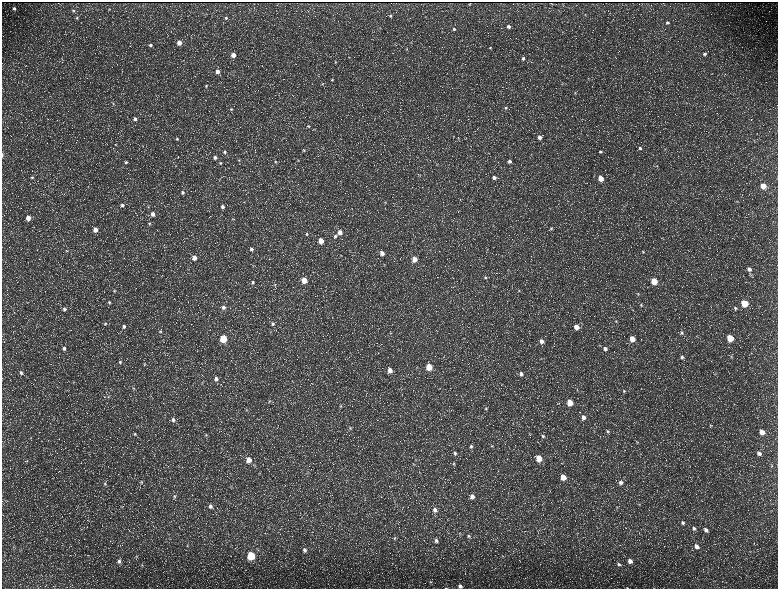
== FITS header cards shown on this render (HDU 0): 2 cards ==
NAXIS1  =                 1552 / length of data axis 1
NAXIS2  =                 1173 / length of data axis 2

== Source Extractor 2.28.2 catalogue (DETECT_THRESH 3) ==
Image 1552 x 1173 px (HDU 0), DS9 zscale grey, zoomed out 1/2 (1 PNG px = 2 x 2 image px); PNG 780 x 591 px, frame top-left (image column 1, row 1173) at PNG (2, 2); no overlay
Background 239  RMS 11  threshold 33.4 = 3 sigma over >= 5 px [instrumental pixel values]
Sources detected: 213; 38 cannot appear on this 1/2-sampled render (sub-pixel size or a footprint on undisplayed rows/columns) and are not listed; the other 175 listed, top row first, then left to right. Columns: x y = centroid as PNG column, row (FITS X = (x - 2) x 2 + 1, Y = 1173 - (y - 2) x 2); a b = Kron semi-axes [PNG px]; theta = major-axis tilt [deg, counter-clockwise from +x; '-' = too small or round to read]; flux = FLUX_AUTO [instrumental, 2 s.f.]
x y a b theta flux
470 4 2 2 - 760
14 8 4 4 - 4400
109 9 3 2 - 1100
73 11 4 3 - 2400
585 14 4 2 - 1200
390 16 4 3 - 2900
77 18 4 3 - 2700
226 18 4 4 - 3400
667 22 4 3 - 3500
508 26 3 3 - 5800
454 29 3 3 - 2900
411 42 3 2 - 1000
179 43 4 4 - 22000
150 45 4 4 - 4300
490 48 3 3 - 1700
407 49 4 2 - 1400
705 54 5 4 - 4700
233 55 4 3 - 21000
523 58 3 3 - 4100
335 62 4 3 - 2200
217 72 4 4 - 15000
588 79 3 3 - 1400
332 80 4 3 - 2100
322 84 3 2 - 1000
562 84 3 2 - 1200
206 86 4 3 - 2300
575 92 4 3 - 1700
113 103 5 3 - 2200
506 108 4 4 - 3000
231 109 4 4 - 3100
135 119 4 4 - 6100
308 126 4 4 - 2500
540 137 4 3 - 9800
177 139 5 4 - 3200
458 139 3 3 - 1300
640 148 5 4 - 4400
304 150 4 4 - 2500
600 151 4 3 - 3000
225 152 5 4 - 4800
2 155 5 2 - 2200
215 157 5 4 - 5800
239 160 4 3 - 1600
298 160 3 3 - 1200
509 161 4 4 - 5700
126 162 4 4 - 2700
275 162 4 3 - 2300
221 163 4 4 - 2800
657 166 3 2 - 1200
32 177 4 3 - 2700
494 177 4 4 - 8200
600 178 4 3 - 31000
763 186 4 4 - 36000
183 192 4 4 - 4600
385 202 4 3 - 1500
122 205 4 4 - 4400
148 206 4 3 - 1700
222 207 5 4 - 6300
153 214 4 4 - 12000
28 218 4 4 - 20000
233 219 4 2 - 1700
149 223 4 4 - 2600
551 228 3 3 - 2500
95 230 4 4 - 17000
340 232 4 4 - 19000
307 234 5 4 - 3400
335 236 5 4 - 4900
321 241 4 4 - 31000
251 249 5 4 - 6600
67 251 4 3 - 1800
643 252 4 3 - 2000
382 253 4 4 - 15000
341 255 3 2 - 1300
194 258 4 4 - 15000
414 259 4 4 - 28000
384 264 4 2 - 1500
253 266 4 3 - 1500
749 269 5 4 - 7600
485 277 4 4 - 3200
304 280 4 4 - 39000
654 281 4 4 - 63000
253 282 5 4 - 4500
274 285 5 4 - 3100
519 290 4 4 - 2400
114 291 4 3 - 2300
638 294 4 3 - 2000
109 302 4 4 - 2400
744 303 4 4 - 87000
641 305 4 4 - 2200
223 307 5 4 - 8100
735 308 5 4 - 3800
64 309 5 5 - 4800
616 321 4 4 - 2500
105 324 4 4 - 2600
273 324 5 5 - 5400
124 326 4 4 - 5000
576 327 4 4 - 22000
160 331 5 4 - 3400
681 333 5 4 - 3400
730 338 4 4 - 72000
223 339 4 4 - 90000
632 339 4 4 - 30000
541 341 5 4 - 10000
64 348 5 4 - 5700
605 349 5 4 - 6700
682 357 4 4 - 4700
731 357 4 4 - 2100
120 362 5 4 - 3800
144 364 5 3 - 2100
429 367 4 4 - 61000
390 370 5 4 - 15000
21 373 5 4 - 4700
521 374 5 4 - 7300
216 379 6 5 - 9100
202 383 5 3 - 2200
133 388 5 4 - 2500
624 391 4 3 - 2400
108 396 4 2 - 1300
270 401 4 4 - 2500
570 403 4 4 - 50000
341 406 5 4 - 3600
486 408 5 4 - 2800
246 409 4 3 - 1900
583 417 5 4 - 9900
173 420 5 5 - 6700
710 426 4 3 - 2100
350 428 5 4 - 3300
594 430 3 3 - 1200
608 431 5 4 - 3200
762 432 5 4 - 21000
135 434 5 4 - 2700
206 435 5 4 - 2700
543 436 5 4 - 4100
31 438 3 3 - 1600
637 442 4 3 - 1800
471 446 6 5 - 4800
492 446 4 3 - 1900
455 453 6 5 - 5100
759 453 5 4 - 8700
539 458 5 4 - 50000
249 460 5 4 - 23000
27 461 4 3 - 1800
413 464 4 3 - 2200
454 464 5 4 - 2700
771 465 5 3 - 2400
563 477 5 4 - 30000
142 482 4 3 - 2200
621 482 5 4 - 6600
105 484 4 4 - 2700
231 486 4 3 - 2000
472 496 5 4 - 12000
174 497 6 4 -88 4200
639 504 3 2 - 1400
210 506 5 4 - 7900
617 507 3 2 - 1200
435 510 6 5 - 10000
683 523 5 5 - 5500
694 528 6 5 - 5500
706 530 6 5 - 7800
460 533 4 3 - 2000
469 536 5 5 - 3900
395 538 5 4 - 2400
436 540 5 4 - 5400
187 546 5 3 - 2200
696 546 6 5 - 11000
304 550 5 4 - 6500
136 556 4 3 - 2000
251 556 4 4 - 160000
119 561 6 5 - 6400
630 561 5 4 - 13000
619 564 5 4 - 4500
142 565 4 3 - 1800
430 582 4 4 - 2800
460 586 5 4 - 8100
445 588 4 2 - 1400
627 588 2 1 - 730
At the frame edge (FLAGS 8, measured only in part): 4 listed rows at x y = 2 155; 460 586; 445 588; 627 588
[38 sub-pixel or undisplayed-footprint detections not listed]